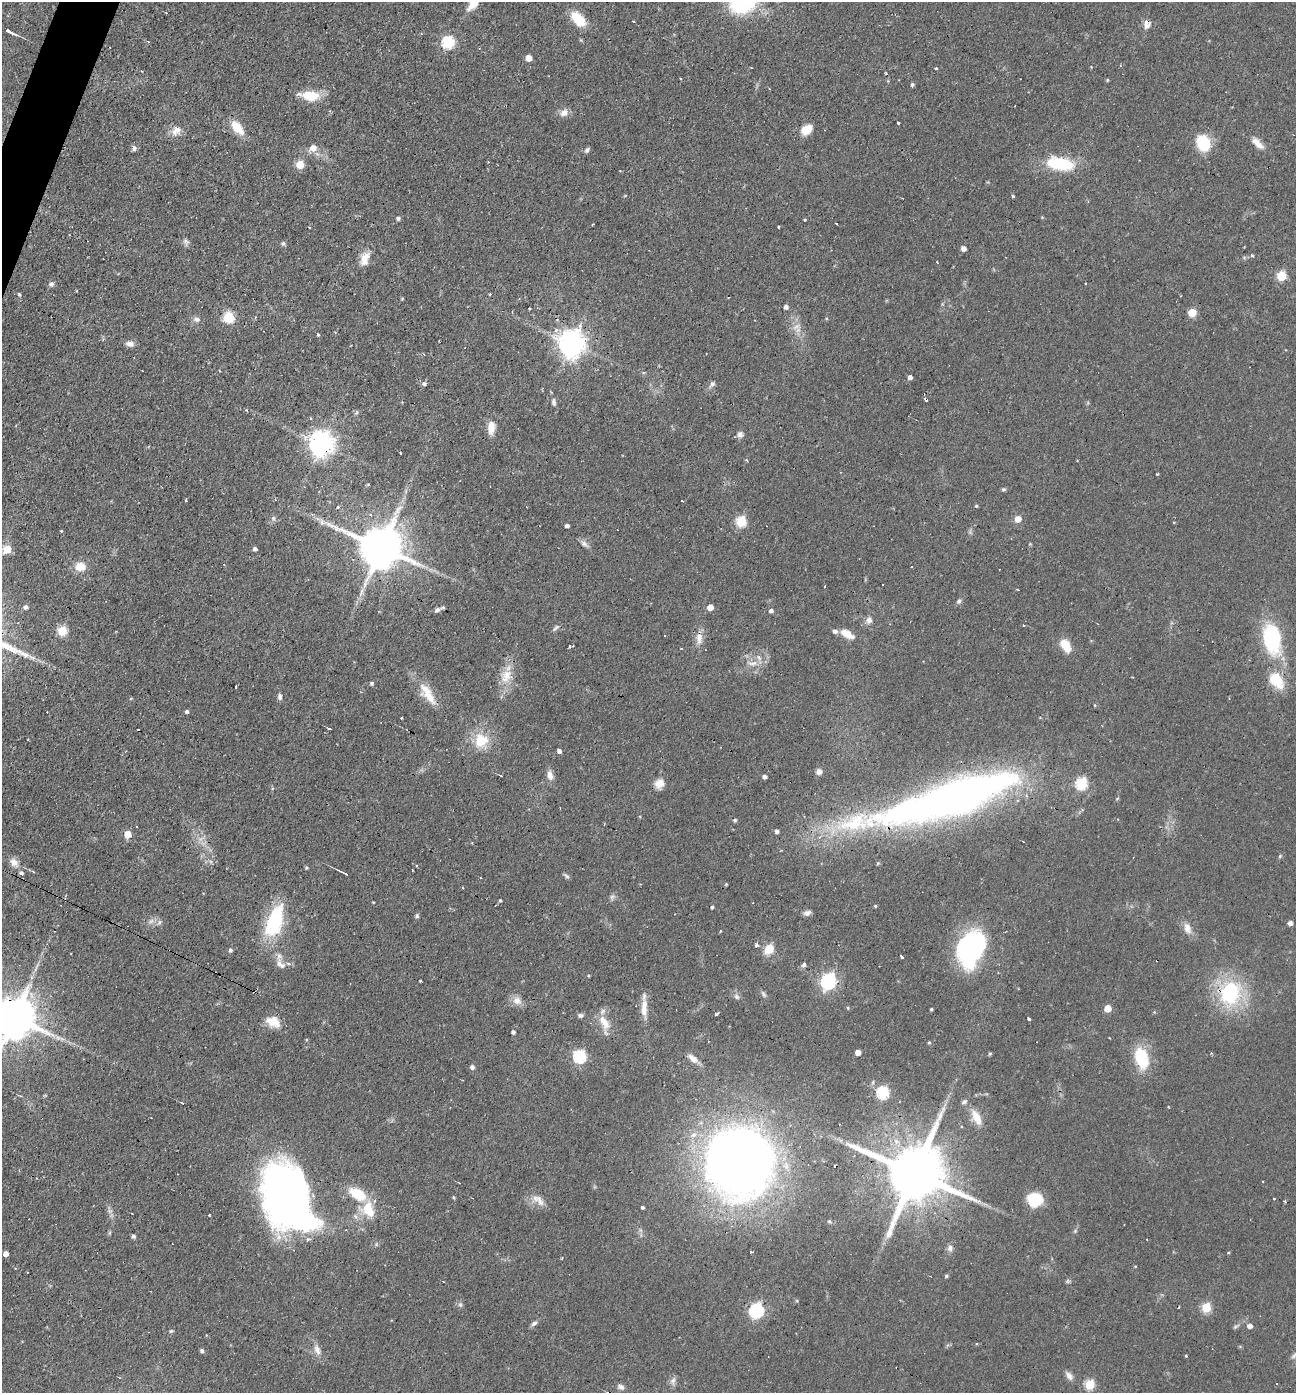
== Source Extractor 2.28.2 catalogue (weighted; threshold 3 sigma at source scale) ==
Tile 11 of 4 x 4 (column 3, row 3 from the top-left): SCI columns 2722-4015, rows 1392-2782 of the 5577 x 5563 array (HDU 1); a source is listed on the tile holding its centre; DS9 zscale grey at full resolution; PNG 1298 x 1395 px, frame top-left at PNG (2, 2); no overlay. Shown black and unused: <1% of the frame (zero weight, under 2 of 3 exposures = <1% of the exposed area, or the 3 px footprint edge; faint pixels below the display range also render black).
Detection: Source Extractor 2.28.2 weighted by HDU 2 'WHT'; one run over the whole footprint, this tile lists its part. Background 0.0587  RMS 0.0051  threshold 0.0227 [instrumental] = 3 sigma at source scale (4.5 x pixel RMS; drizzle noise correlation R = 1.50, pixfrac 1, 0.05/0.05 arcsec/px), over >= 5 px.
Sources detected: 241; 2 inside a brighter object's white glare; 22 cosmic-ray / hot-pixel residue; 2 long thin detections or spike segments (spike, bleed or trail) — not listed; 8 inside a brighter listed object's ellipse — not listed separately; the other 207 listed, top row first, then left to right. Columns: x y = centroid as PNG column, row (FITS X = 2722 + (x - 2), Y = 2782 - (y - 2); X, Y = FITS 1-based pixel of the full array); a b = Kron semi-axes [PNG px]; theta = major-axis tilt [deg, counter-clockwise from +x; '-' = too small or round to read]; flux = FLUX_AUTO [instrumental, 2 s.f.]
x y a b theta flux
743 2 25 21 35 56
474 3 20 8 53 8.4
578 19 16 9 -45 17
633 21 3 2 - 0.53
1147 25 12 10 -77 3.3
9 31 11 3 -26 3
148 41 5 3 - 0.5
448 42 6 6 - 58
529 58 5 5 - 5.8
936 68 3 3 - 1.5
141 71 3 2 - 0.49
886 73 4 2 - 0.45
1107 80 4 4 - 0.55
912 84 4 4 - 0.99
310 95 23 11 -5 12
564 113 10 8 37 3.6
898 123 3 3 - 1.2
237 127 16 9 -48 11
806 129 13 9 36 7.4
176 131 17 9 52 4.4
1203 143 18 14 -65 18
1257 143 19 8 -46 4.9
134 148 7 6 - 1.4
313 148 7 6 - 5.4
587 150 8 5 50 1.2
300 164 5 5 - 17
1060 164 28 12 -7 28
1013 196 4 3 - 1.4
398 218 5 4 - 1.3
805 220 3 3 - 0.51
592 224 3 2 - 0.52
836 224 3 2 - 0.82
778 227 3 2 - 0.65
186 242 8 8 - 1.7
283 244 7 5 -68 0.93
963 248 4 4 - 3.4
1251 256 4 4 - 1.2
365 259 18 10 70 6.3
937 262 3 2 - 0.54
1281 276 5 5 - 23
51 284 7 6 - 1.5
490 294 3 2 - 0.48
19 295 4 3 - 0.72
402 298 4 3 - 0.5
786 307 4 4 - 1.8
529 309 3 2 - 0.48
1192 313 8 8 - 6
228 317 10 10 - 11
196 319 9 7 -19 1.9
796 327 13 6 43 2.7
318 335 4 3 - 0.69
572 343 9 8 - 620
130 344 9 6 -8 3
910 377 4 4 - 2
424 384 5 5 - 1.1
712 384 10 6 51 1.6
926 399 4 3 - 9.4
554 402 11 6 -79 1.8
356 412 7 4 44 0.83
491 427 17 9 87 5.8
740 434 8 8 - 2.2
321 444 8 8 - 530
400 453 3 2 - 0.39
1157 474 4 2 - 0.58
368 484 5 3 - 0.47
1003 489 6 5 - 0.84
186 500 4 2 - 0.44
976 506 4 3 - 0.71
338 507 5 4 - 0.68
273 518 8 6 89 1.3
1018 519 5 5 - 6.7
741 521 6 5 - 38
1174 522 3 2 - 0.49
567 526 4 3 - 1.5
61 531 4 3 - 0.45
584 544 12 7 -40 2.2
381 547 14 11 -24 2200
7 549 6 6 - 12
255 549 4 4 - 1.9
80 567 9 8 - 8.3
824 586 3 2 - 0.63
959 601 7 6 - 1.3
26 607 5 4 - 1.9
710 607 5 5 - 5.5
437 610 9 6 19 1.6
771 611 5 4 - 1.8
869 620 9 7 76 2.5
556 628 10 5 41 1.3
62 631 5 5 - 27
847 634 17 8 -32 6.9
664 636 3 2 - 0.56
699 638 17 9 90 4.9
1272 639 37 20 -79 44
1065 645 11 7 -62 13
570 646 4 3 - 1.4
681 648 3 2 - 0.46
759 658 10 5 -46 2
752 663 17 7 -10 4.2
506 675 16 16 - 8.4
1276 680 20 13 -53 15
371 683 4 4 - 1.2
235 687 4 3 - 3.2
427 694 34 12 -56 12
280 697 8 5 -84 1.5
1094 705 4 3 - 0.41
187 711 4 4 - 1.3
329 729 4 2 - 0.56
481 741 17 17 - 15
559 751 4 4 - 2.1
819 772 7 6 - 2.2
550 775 12 7 -75 3.3
501 776 3 2 - 0.35
764 777 4 3 - 1.9
1082 783 6 6 - 51
659 784 13 11 61 4.6
962 796 117 40 20 280
735 820 4 4 - 1.1
777 831 4 4 - 1.9
127 834 5 5 - 8.9
1280 856 6 4 48 0.69
14 862 12 8 -45 4.1
306 867 4 4 - 0.69
21 873 6 5 - 1.2
344 873 10 2 -25 1.8
566 876 9 4 -45 1.1
726 884 4 3 - 0.52
613 896 9 3 -5 1
500 900 4 4 - 0.71
373 902 4 3 - 0.38
875 906 4 4 - 0.64
712 907 3 3 - 0.85
807 913 9 6 17 1.9
417 916 6 5 - 1
151 921 9 6 30 2
275 921 39 19 71 36
159 922 7 5 63 1.3
1290 923 4 4 - 2.6
1187 928 16 9 -69 4.5
720 931 3 2 - 0.79
756 946 3 3 - 2
971 948 39 26 68 78
769 949 6 5 - 22
230 950 4 4 - 1.5
901 956 3 3 - 2.6
280 964 17 9 -36 4.7
804 964 5 4 - 1.5
420 981 3 3 - 0.96
828 981 7 6 - 150
1230 993 27 23 73 46
764 994 11 4 -58 1.2
736 997 8 6 -47 1.6
517 1001 12 11 - 4.2
848 1008 4 4 - 0.81
1108 1008 5 5 - 10
931 1009 3 3 - 0.7
644 1010 19 9 -87 5.6
716 1014 4 3 - 1.4
580 1015 7 6 - 1.3
14 1017 14 11 -25 2300
1029 1019 4 3 - 1.2
273 1022 17 11 -21 8.6
604 1022 22 11 -57 7.7
513 1032 4 4 - 1.6
929 1042 4 3 - 0.6
858 1052 4 4 - 4.8
1211 1053 3 3 - 1.1
990 1054 5 4 - 0.65
580 1056 6 6 - 70
1142 1058 23 14 -75 23
693 1059 16 7 -39 4.3
472 1067 5 5 - 1.8
883 1093 6 6 - 59
20 1096 4 3 - 0.44
182 1103 4 3 - 0.47
976 1117 22 10 -63 7.3
739 1162 51 48 -85 600
915 1173 21 15 -23 4900
357 1194 20 11 -33 16
287 1196 63 38 -65 330
453 1197 5 3 - 0.55
538 1200 21 11 -36 5.4
1035 1200 15 13 -8 19
1285 1201 4 3 - 0.6
642 1208 4 3 - 5.9
368 1209 18 14 -58 15
355 1217 7 5 -5 1.8
1075 1231 7 4 46 0.8
133 1236 4 4 - 1.4
950 1248 10 7 80 2.2
751 1252 3 2 - 0.67
6 1254 4 4 - 3.6
946 1276 4 4 - 0.88
460 1305 7 5 -69 1.2
1206 1308 5 5 - 28
756 1310 7 6 - 120
534 1323 9 6 33 1.5
1236 1326 10 5 33 1.1
1250 1326 5 5 - 2.6
171 1331 6 5 - 0.75
317 1350 15 8 -71 3.8
202 1351 4 4 - 1.3
1186 1355 3 3 - 3.6
1294 1355 10 5 48 1.3
1069 1376 12 7 -53 2.6
673 1381 11 7 79 2.1
1090 1384 5 5 - 29
621 1387 11 6 -21 1.9
Overlapping masked pixels (flux is a lower limit): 9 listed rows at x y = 1147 25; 926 399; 321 444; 381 547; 1230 993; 14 1017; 739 1162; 915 1173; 287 1196
Isophote crosses this tile's border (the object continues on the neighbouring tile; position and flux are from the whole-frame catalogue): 5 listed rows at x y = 743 2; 474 3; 7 549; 14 1017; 1294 1355